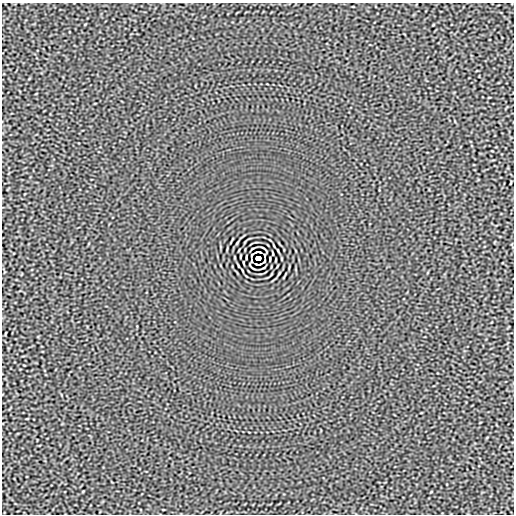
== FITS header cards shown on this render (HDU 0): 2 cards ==
NAXIS1  =                  512
NAXIS2  =                  512

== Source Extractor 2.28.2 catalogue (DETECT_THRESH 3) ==
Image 512 x 512 px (HDU 0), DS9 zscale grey, 1 PNG px = 1 image px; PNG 516 x 516 px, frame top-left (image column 1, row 512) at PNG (2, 3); no overlay
Background -1.80e-05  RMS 0.0015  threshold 0.00456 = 3 sigma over >= 5 px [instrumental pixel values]
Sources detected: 11; all 11 listed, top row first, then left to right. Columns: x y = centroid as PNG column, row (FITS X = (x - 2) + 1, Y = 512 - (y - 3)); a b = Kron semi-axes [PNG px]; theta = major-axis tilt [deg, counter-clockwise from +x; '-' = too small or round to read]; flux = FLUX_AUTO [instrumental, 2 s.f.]
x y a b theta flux
511 183 4 2 - 0.06
237 243 3 2 - 0.077
263 248 4 2 - 0.078
258 252 6 2 0 0.14
252 255 5 2 - 0.024
258 258 5 4 - 3.9
270 259 4 2 - 0.093
251 261 3 2 - 0.075
264 261 4 2 - 0.068
258 264 7 2 5 0.091
279 273 3 2 - 0.077